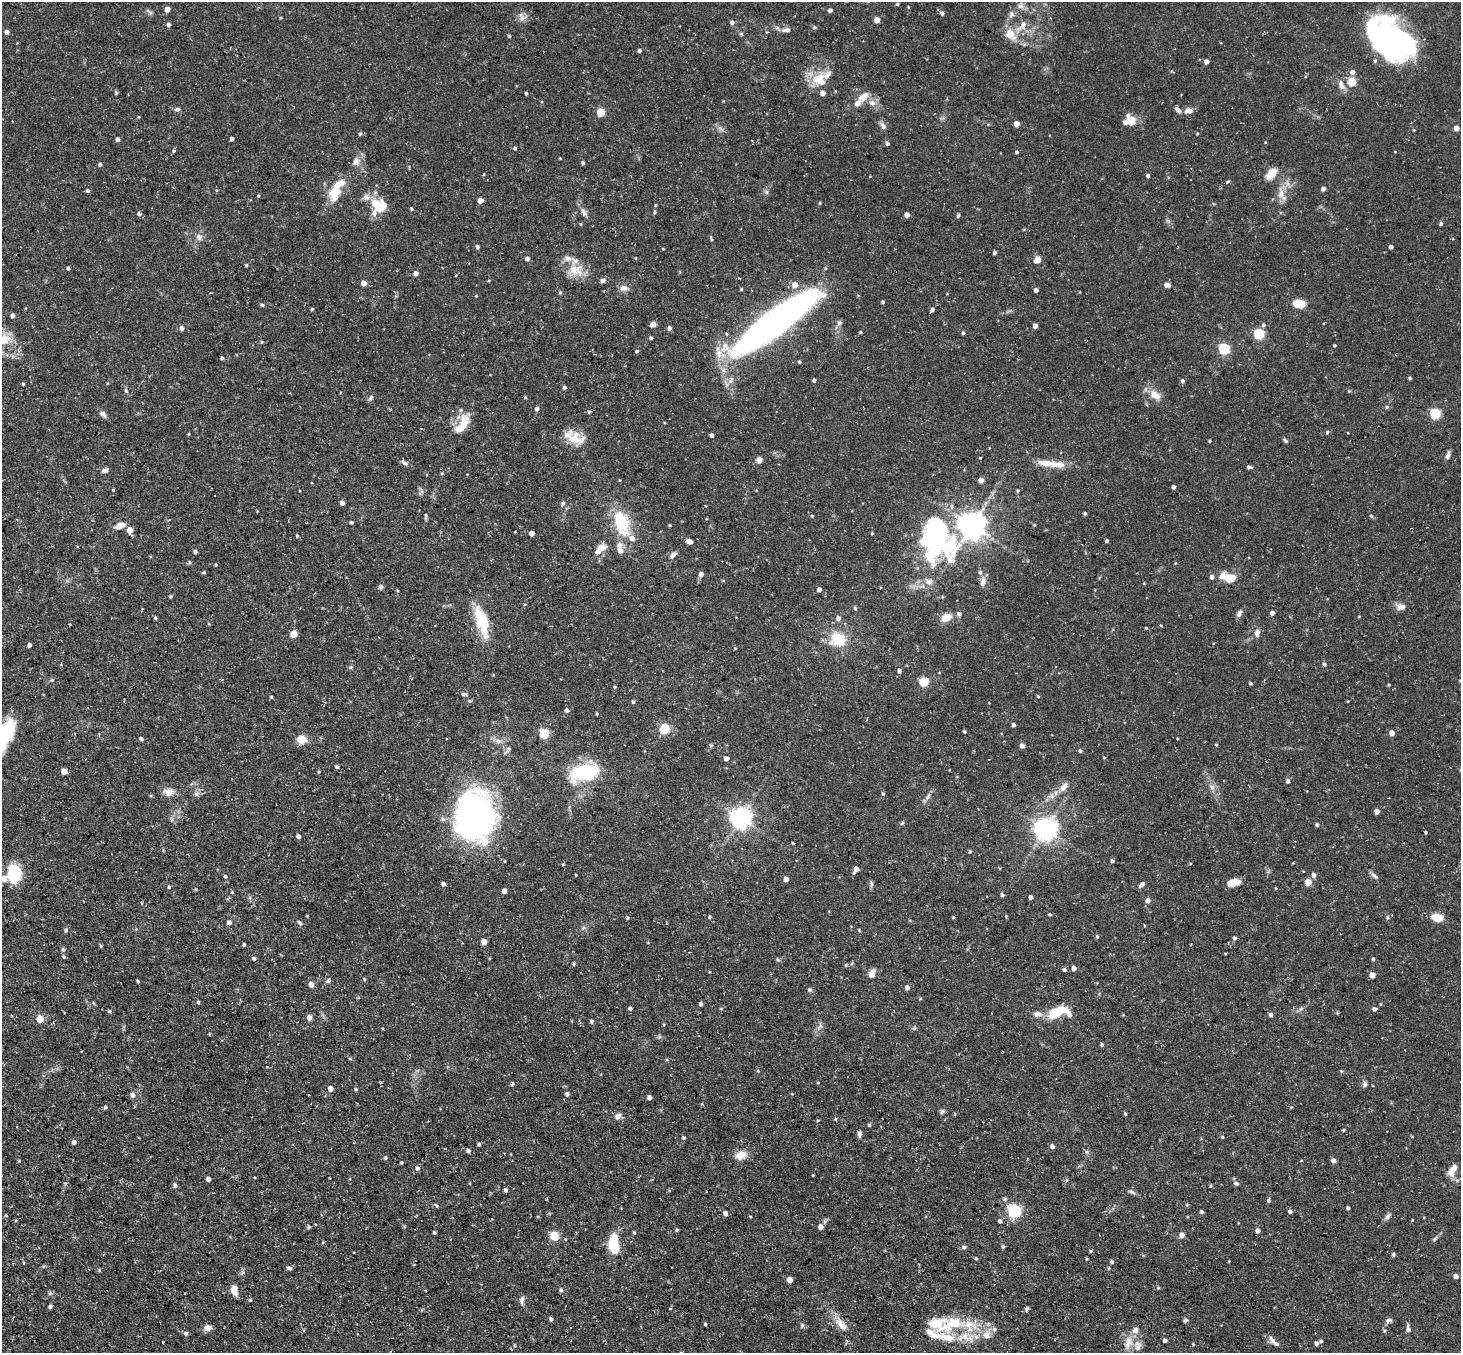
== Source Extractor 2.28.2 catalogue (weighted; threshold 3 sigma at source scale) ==
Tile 7 of 4 x 4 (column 3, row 2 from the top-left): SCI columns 2918-4376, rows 2993-4343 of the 5834 x 5843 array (HDU 1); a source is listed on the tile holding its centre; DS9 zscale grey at full resolution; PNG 1463 x 1355 px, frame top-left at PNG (2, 2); no overlay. Shown black and unused: <1% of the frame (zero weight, under 3 of 5 exposures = <1% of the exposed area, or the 3 px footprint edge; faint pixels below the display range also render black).
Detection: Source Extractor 2.28.2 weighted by HDU 2 'WHT'; one run over the whole footprint, this tile lists its part. Background 0.0791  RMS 0.0042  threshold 0.0187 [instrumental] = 3 sigma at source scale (4.5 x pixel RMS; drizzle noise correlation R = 1.50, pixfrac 1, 0.05/0.05 arcsec/px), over >= 5 px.
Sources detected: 423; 6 inside a brighter object's white glare — not listed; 31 inside a brighter listed object's ellipse — not listed separately; the other 386 listed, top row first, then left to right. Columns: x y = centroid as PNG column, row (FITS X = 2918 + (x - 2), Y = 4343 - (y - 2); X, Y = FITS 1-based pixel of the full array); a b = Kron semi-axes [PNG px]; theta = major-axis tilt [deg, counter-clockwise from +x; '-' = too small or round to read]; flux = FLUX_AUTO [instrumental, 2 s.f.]
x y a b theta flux
897 4 4 3 - 0.47
1021 6 9 8 - 1.9
167 9 4 4 - 3.4
830 10 5 5 - 1.1
942 13 6 5 - 1.2
1011 14 10 7 76 1.7
522 18 10 8 -57 2.2
877 20 5 4 - 3.5
732 22 5 5 - 1.3
168 24 4 4 - 1.1
1022 26 22 7 44 4.3
814 27 6 4 -71 0.48
786 30 14 6 4 2
7 32 4 4 - 1.6
741 34 5 5 - 0.59
1010 34 20 13 -53 6.4
1392 42 43 33 -29 91
639 51 4 4 - 0.89
1206 61 4 4 - 2.4
1352 72 6 5 - 1.9
820 79 19 18 - 10
1352 82 5 5 - 16
1341 85 14 7 -70 2.5
116 93 5 5 - 0.49
526 93 4 3 - 0.53
864 97 13 8 40 4.2
872 103 8 8 - 2
177 109 6 5 - 0.88
1177 110 10 5 -44 1.5
1189 110 11 7 6 2.3
601 112 5 5 - 15
1132 119 13 11 -57 3.6
1017 124 4 4 - 4.3
883 126 9 6 -58 1.6
1456 128 4 4 - 3.1
360 134 5 4 - 0.61
118 139 4 4 - 1.2
232 139 4 4 - 1
887 143 5 4 - 1.1
515 148 4 4 - 0.72
174 151 5 4 - 0.57
1017 152 5 4 - 0.66
356 161 12 9 63 2.7
583 163 4 4 - 0.78
100 164 5 4 - 0.83
484 174 4 3 - 0.36
1271 174 12 7 49 6.9
1148 176 3 3 - 1
1228 182 6 3 44 0.47
1323 189 4 4 - 1.8
88 191 4 4 - 0.82
766 192 6 6 - 0.88
333 193 20 16 85 9.3
1281 194 17 9 -81 4.1
258 196 4 4 - 0.42
480 201 4 4 - 3.7
820 203 4 3 - 0.41
655 205 5 3 - 0.43
378 207 24 10 -54 8.1
411 209 4 3 - 0.55
584 212 12 6 -64 1.8
655 212 4 4 - 0.56
138 214 7 3 -79 0.81
907 215 4 4 - 2.8
958 216 6 4 64 0.53
1441 224 5 4 - 0.76
199 237 9 8 - 2
711 239 7 3 -77 0.51
477 247 5 4 - 0.77
1391 247 4 4 - 1.3
994 253 4 3 - 0.97
527 258 5 4 - 1.2
636 258 4 3 - 0.32
1037 260 5 4 - 6.6
246 265 4 3 - 0.48
68 268 5 3 - 0.54
575 270 22 17 -3 8.6
416 273 4 4 - 2.2
456 275 4 2 - 0.25
603 280 5 5 - 1.6
364 283 5 4 - 2.9
795 285 6 6 - 3.7
1167 285 6 5 - 2.2
624 288 12 7 -13 2.3
741 289 4 4 - 0.43
1036 290 4 4 - 1.4
560 292 5 4 - 0.55
883 302 4 3 - 0.64
1299 304 13 9 -9 6.3
262 305 5 4 - 0.66
312 309 4 4 - 0.47
932 309 5 4 - 1.2
12 316 5 4 - 1.2
773 323 76 16 37 330
839 323 7 5 -46 0.98
653 324 6 6 - 1.7
1263 325 6 5 - 0.91
1035 326 4 4 - 2.3
182 328 6 5 - 1.1
669 328 5 4 - 1.3
860 332 4 3 - 0.45
963 333 4 3 - 0.74
1259 334 5 5 - 33
651 338 4 3 - 0.71
262 342 4 4 - 0.42
1334 345 3 3 - 0.48
1224 349 5 5 - 39
637 351 4 4 - 0.72
222 358 4 4 - 0.62
799 362 4 4 - 0.57
1410 378 5 4 - 0.5
814 380 4 3 - 0.91
1182 381 5 5 - 0.69
564 387 4 4 - 1.1
126 391 8 4 -65 0.8
1349 391 4 4 - 0.44
1155 395 16 10 -29 4.7
371 397 8 5 71 0.9
525 397 4 3 - 0.39
1387 407 5 5 - 0.59
537 409 5 4 - 1.1
589 412 4 4 - 0.57
103 414 10 7 -39 1.5
1435 414 5 5 - 31
464 424 28 12 80 7.9
1327 432 5 4 - 0.54
711 435 4 4 - 1.4
574 439 30 13 -27 8.3
1285 440 7 5 -49 0.75
1210 441 3 3 - 0.45
1448 455 11 5 79 1.4
759 460 8 6 71 1.8
404 462 10 5 -40 1.3
1046 463 24 9 -6 5.6
1249 467 6 4 -14 0.97
105 470 8 5 -1 1.6
981 480 4 4 - 3.1
1174 487 4 4 - 1
113 490 3 3 - 0.38
1018 491 5 4 - 0.5
342 503 4 4 - 1.8
563 503 6 5 - 0.84
1085 513 4 3 - 0.64
426 516 10 3 -90 0.71
812 516 4 4 - 0.46
1371 516 7 3 -37 0.53
351 522 4 3 - 0.65
621 523 25 14 -72 21
670 525 3 3 - 0.39
972 525 8 8 - 590
1034 525 5 3 - 0.36
120 526 12 7 17 3.4
941 528 85 27 -63 46
129 530 6 5 - 3.5
531 533 4 4 - 2.9
872 533 4 3 - 0.34
297 536 4 3 - 0.58
689 541 6 5 - 2.1
1107 541 4 3 - 0.72
601 548 11 8 30 4
195 551 5 4 - 0.81
620 551 6 6 - 2.4
673 555 9 6 43 1.7
189 562 5 4 - 0.67
216 565 4 3 - 0.43
204 572 4 4 - 0.48
701 574 6 5 - 1.6
1212 577 5 4 - 1.4
1230 578 12 9 -2 7.2
929 581 12 8 -21 2.4
381 587 7 5 -77 0.85
819 589 4 4 - 1.7
170 596 4 4 - 0.61
1401 607 13 8 -15 2.5
855 608 5 4 - 0.7
1239 613 11 5 63 1.4
1272 613 4 4 - 1.6
959 614 5 5 - 1.2
946 617 11 8 28 4.6
155 618 5 4 - 0.5
838 618 6 6 - 1.5
481 621 38 13 -73 16
1146 628 4 3 - 0.36
1257 633 11 7 81 2
294 634 5 5 - 8
838 640 17 15 12 13
29 645 4 3 - 1.2
735 648 4 3 - 0.35
1324 664 5 5 - 0.79
351 667 6 4 45 0.57
899 671 6 4 -82 1.1
1460 681 4 3 - 0.36
924 682 5 5 - 24
1250 683 4 3 - 0.63
1389 685 4 3 - 0.39
615 687 4 4 - 0.42
464 694 9 5 -14 0.87
1038 696 4 3 - 0.48
633 702 5 4 - 0.67
567 710 5 4 - 1.3
597 714 4 4 - 0.42
1014 725 4 4 - 0.94
665 729 5 5 - 27
964 731 3 3 - 0.57
1392 733 5 4 - 2.5
5 734 36 13 70 24
544 734 5 5 - 24
141 739 4 4 - 0.9
302 739 12 9 -7 5
1216 744 5 3 - 0.39
1022 746 5 4 - 1.4
508 750 15 4 45 1.2
1080 751 4 4 - 0.86
1104 757 4 2 - 0.33
726 758 4 4 - 1.5
337 767 4 4 - 0.85
64 771 5 4 - 4.3
584 772 32 18 10 30
1288 781 6 5 - 0.99
1064 787 13 7 46 3.2
1212 787 9 7 -2 1.7
168 792 11 9 7 3.8
196 794 8 6 78 1.4
883 794 5 4 - 0.65
928 797 11 4 63 1.4
1377 811 4 4 - 3
475 817 38 31 85 190
741 818 7 7 - 270
443 819 7 6 - 1.3
1317 825 4 4 - 0.86
1046 829 7 7 - 350
1426 832 3 3 - 0.55
298 836 4 4 - 1.5
970 851 5 4 - 0.52
1112 861 5 4 - 0.78
856 870 8 5 62 2.1
14 874 20 14 88 15
576 875 3 2 - 0.33
1314 875 5 5 - 1.7
1374 875 11 5 -41 1.3
225 876 5 4 - 0.7
786 879 4 4 - 2.6
1234 882 14 7 12 4.4
1308 882 5 4 - 7.2
443 884 4 4 - 1.2
871 884 8 4 -81 0.85
1141 885 8 4 45 1.2
169 887 5 4 - 0.59
504 891 4 4 - 1.8
232 892 4 4 - 0.42
1002 895 5 4 - 0.95
1031 897 4 4 - 1.5
1148 901 5 5 - 1.7
1050 914 4 4 - 0.52
710 917 4 4 - 0.58
953 917 4 3 - 0.43
1387 917 7 3 82 0.57
627 918 5 4 - 0.54
1437 918 11 7 -10 7
229 923 5 5 - 1.5
300 923 7 5 -19 0.8
136 929 4 3 - 0.41
66 930 5 5 - 0.91
1097 936 5 4 - 0.51
1234 938 5 4 - 0.81
484 942 4 4 - 3.9
244 945 4 3 - 0.61
101 946 4 4 - 0.44
63 949 6 5 - 0.67
1225 954 4 2 - 0.34
64 956 5 4 - 0.65
254 958 5 5 - 0.8
1373 959 4 4 - 0.65
778 960 6 4 -19 0.56
573 964 5 4 - 0.48
1074 968 5 4 - 1.7
1064 970 5 5 - 0.77
872 973 10 7 71 2.5
1372 975 4 4 - 4.3
364 979 4 4 - 0.5
137 981 4 3 - 0.5
328 981 8 5 72 0.93
311 984 5 5 - 3.3
907 987 5 4 - 1.7
809 990 5 5 - 0.85
198 1002 5 4 - 0.52
701 1004 4 4 - 0.92
630 1009 6 3 -45 0.69
1300 1009 8 5 32 0.99
1374 1009 5 4 - 1.2
109 1011 5 4 - 0.51
1059 1012 29 14 10 11
1271 1015 4 4 - 1.2
309 1017 5 5 - 2.3
40 1019 5 5 - 8.5
592 1021 4 4 - 0.72
820 1026 10 4 59 1.3
1102 1044 4 4 - 0.7
350 1059 5 3 - 0.4
1341 1071 4 4 - 0.42
513 1083 5 4 - 0.66
818 1083 4 3 - 0.3
1365 1084 8 5 -89 1.1
330 1088 5 4 - 2.6
356 1089 5 4 - 0.5
567 1094 5 5 - 1
132 1095 6 6 - 1.7
649 1097 4 4 - 1.2
105 1107 5 4 - 0.69
942 1111 8 5 48 0.88
1125 1114 5 4 - 0.46
618 1116 9 7 47 1.8
869 1125 4 4 - 0.56
1343 1130 4 3 - 0.42
860 1134 8 5 -89 1.1
1222 1137 4 4 - 0.44
683 1138 4 4 - 0.56
74 1142 4 4 - 1.5
479 1144 4 3 - 0.62
1052 1146 5 5 - 1.3
468 1151 5 4 - 1.1
741 1155 13 10 14 4.5
385 1158 5 5 - 0.64
1333 1160 5 4 - 2.1
401 1163 3 3 - 0.51
417 1168 6 6 - 1.1
1452 1170 17 8 60 3.9
208 1179 4 4 - 1.6
470 1183 4 3 - 0.32
1236 1183 7 5 -15 1
175 1185 6 5 - 0.99
1210 1186 4 3 - 0.35
505 1190 4 4 - 0.95
1132 1192 11 4 -24 1
1269 1200 6 4 -71 0.61
436 1206 6 3 -55 0.44
1348 1208 3 3 - 0.85
1014 1211 6 6 - 71
1290 1211 4 4 - 1
1202 1212 5 4 - 0.69
725 1213 5 4 - 1.7
750 1216 4 3 - 0.34
1387 1216 9 6 59 1.3
1000 1221 5 5 - 0.97
821 1227 6 6 - 2
677 1230 4 4 - 0.53
1258 1231 4 4 - 1.6
434 1232 3 3 - 0.61
634 1233 4 4 - 0.49
1182 1235 7 7 - 1.5
554 1236 5 5 - 20
1434 1239 6 5 - 0.77
614 1243 22 13 84 10
1003 1246 5 4 - 0.67
963 1247 5 5 - 0.74
1091 1251 4 4 - 0.5
976 1258 4 4 - 0.5
1112 1262 4 4 - 0.88
23 1263 6 3 -81 0.47
289 1268 7 4 -3 0.89
1109 1268 5 3 - 0.43
1456 1276 4 4 - 1.9
790 1280 5 4 - 3.5
234 1290 9 6 -78 4.3
561 1290 5 5 - 0.89
250 1300 4 4 - 0.5
522 1300 11 6 76 1.5
50 1306 4 4 - 1.1
1027 1309 6 4 66 0.76
551 1319 4 4 - 0.88
1185 1320 5 5 - 0.75
1388 1320 9 6 16 1.2
705 1324 3 3 - 0.52
952 1324 34 14 23 17
802 1325 6 5 - 0.73
841 1325 22 9 -45 5.1
208 1328 9 7 13 2.3
994 1329 7 5 20 1.1
1408 1329 10 5 -80 1.6
186 1333 5 5 - 1
965 1337 23 14 3 9.8
1165 1340 4 4 - 0.93
1273 1341 19 6 -45 2.2
1321 1341 4 4 - 0.69
1128 1342 20 11 77 5.3
1316 1343 5 5 - 1.1
Isophote crosses this tile's border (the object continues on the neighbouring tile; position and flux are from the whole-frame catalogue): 2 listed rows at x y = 1460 681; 5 734